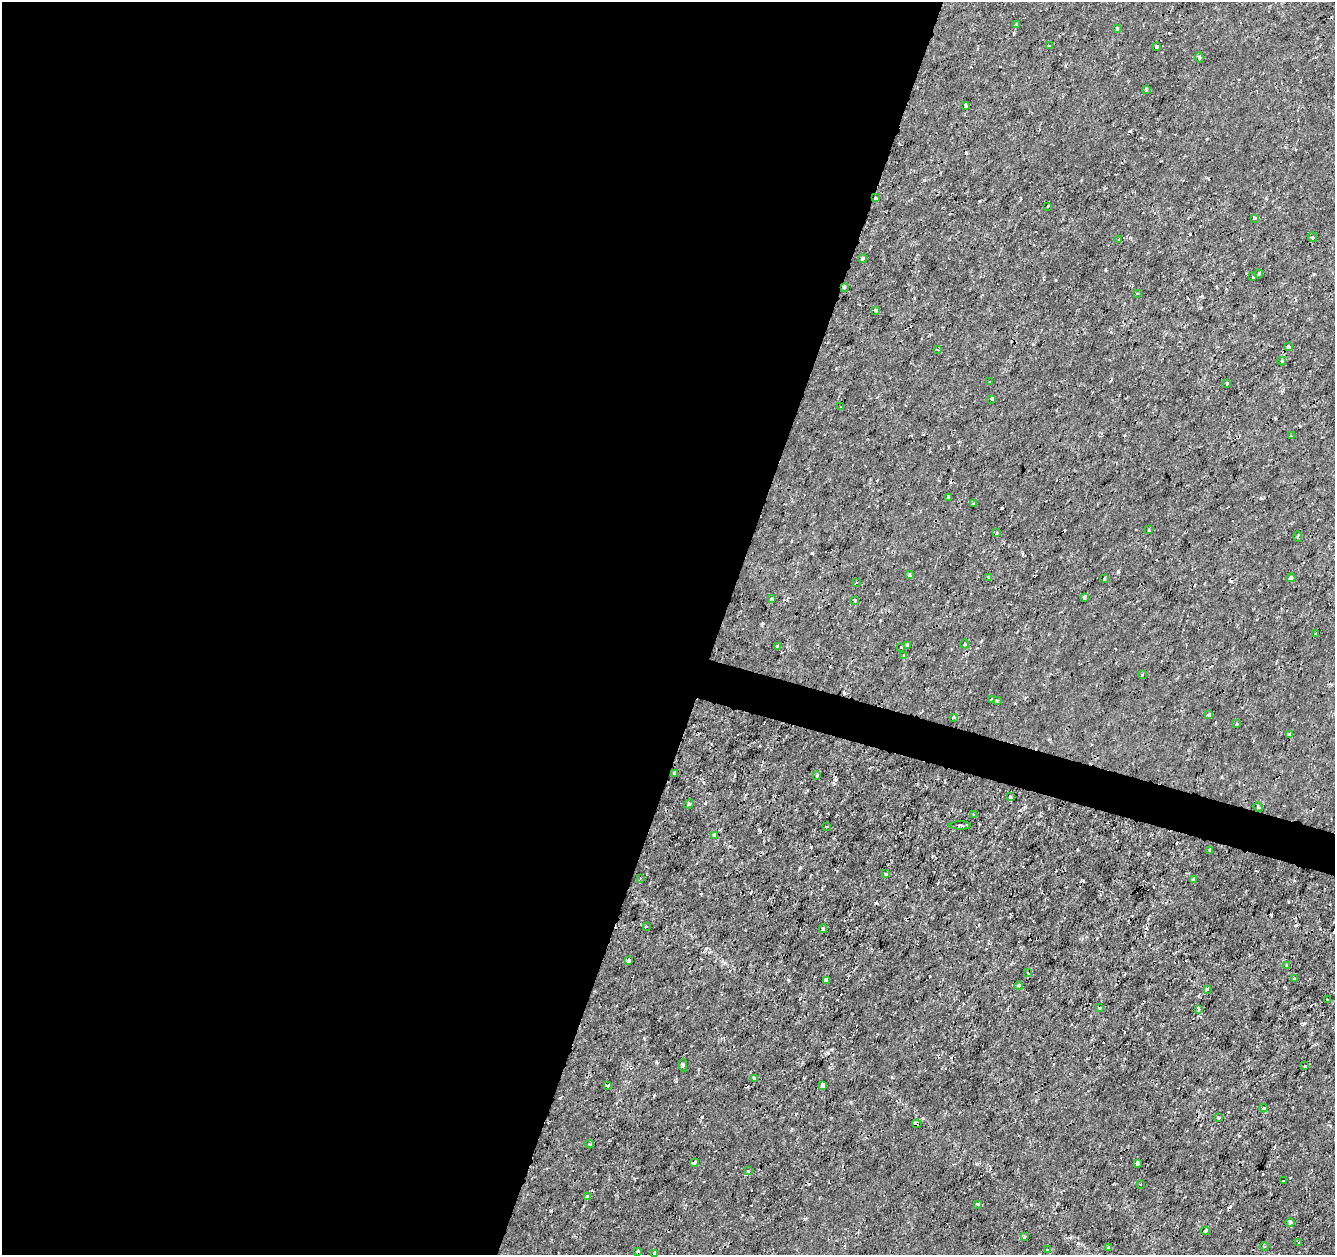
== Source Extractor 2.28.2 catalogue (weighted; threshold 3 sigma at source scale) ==
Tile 5 of 4 x 4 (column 1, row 2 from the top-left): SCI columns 1-1333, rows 2722-3974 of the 5339 x 5501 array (HDU 1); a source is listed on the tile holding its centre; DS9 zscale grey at full resolution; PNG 1337 x 1257 px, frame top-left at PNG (2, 2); each listed source drawn as its Kron ellipse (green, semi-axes under 4 px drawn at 4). Shown black and unused: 56% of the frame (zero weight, under 2 of 3 exposures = <1% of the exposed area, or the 3 px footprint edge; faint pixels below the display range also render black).
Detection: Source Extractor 2.28.2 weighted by HDU 2 'WHT'; one run over the whole footprint, this tile lists its part. Background 1.78e-04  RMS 0.0011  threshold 0.00517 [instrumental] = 3 sigma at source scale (4.5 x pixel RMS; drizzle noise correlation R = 1.50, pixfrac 1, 0.0396/0.0396 arcsec/px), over >= 5 px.
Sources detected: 121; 19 cosmic-ray / hot-pixel residue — neither listed nor drawn; the other 102 listed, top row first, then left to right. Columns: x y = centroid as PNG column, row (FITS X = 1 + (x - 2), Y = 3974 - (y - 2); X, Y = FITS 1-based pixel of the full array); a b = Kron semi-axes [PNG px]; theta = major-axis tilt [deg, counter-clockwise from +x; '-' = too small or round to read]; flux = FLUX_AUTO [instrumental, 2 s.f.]
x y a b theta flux
1016 24 4 2 - 0.1
1117 28 4 3 - 0.21
1050 46 4 3 - 0.37
1157 47 4 3 - 0.7
1199 57 5 4 - 0.2
1146 90 4 3 - 0.12
966 105 4 3 - 0.36
876 198 3 3 - 0.17
1048 206 3 2 - 0.11
1255 218 3 3 - 0.11
1312 237 5 4 - 0.22
1118 240 3 2 - 0.088
863 258 4 3 - 0.27
1259 274 4 3 - 0.18
1253 277 3 3 - 0.28
844 287 4 3 - 0.31
1137 294 4 2 - 0.081
876 310 3 3 - 0.38
1288 346 3 3 - 0.31
937 349 3 3 - 0.16
1282 361 4 4 - 0.19
990 382 3 3 - 0.099
1227 383 3 2 - 0.1
992 399 4 4 - 0.13
840 407 2 2 - 0.1
1291 436 3 2 - 0.13
948 497 3 3 - 0.16
974 503 3 3 - 0.23
1149 530 3 3 - 0.25
996 533 3 3 - 0.23
1298 537 5 4 - 0.18
909 575 3 3 - 0.36
989 577 3 3 - 0.23
1291 578 5 3 - 0.31
1104 579 2 2 - 0.11
856 582 3 2 - 0.14
771 598 3 3 - 0.34
1084 598 4 3 - 0.13
855 600 3 3 - 0.17
1315 634 3 3 - 0.18
965 644 4 3 - 0.092
907 645 3 3 - 0.23
777 647 3 3 - 0.24
901 648 3 2 - 0.1
904 655 4 2 - 0.083
1142 674 3 3 - 0.13
992 700 3 3 - 0.84
997 701 4 3 - 0.15
1209 715 3 3 - 0.95
953 717 3 3 - 0.22
1237 724 3 2 - 0.15
1289 734 3 3 - 0.81
675 773 4 3 - 0.21
817 775 3 3 - 0.26
1010 797 3 3 - 0.57
689 804 5 4 - 0.15
1258 807 5 4 - 0.15
973 814 3 2 - 0.15
960 825 10 3 0 0.21
826 827 3 2 - 0.19
714 835 4 4 - 0.31
1209 850 3 2 - 0.1
886 874 4 3 - 0.14
640 878 3 3 - 0.13
1193 879 3 3 - 0.25
646 926 3 3 - 0.13
823 929 4 4 - 0.18
629 960 3 3 - 0.66
1286 965 3 3 - 0.33
1027 972 3 2 - 0.11
1294 979 3 3 - 0.26
826 981 3 3 - 0.56
1019 986 4 4 - 0.36
1207 989 3 2 - 0.16
1327 999 2 2 - 0.11
1099 1008 3 2 - 0.16
1199 1009 3 3 - 0.44
683 1065 6 4 89 0.23
1305 1066 2 2 - 0.082
754 1078 3 3 - 0.29
607 1085 3 3 - 0.28
823 1085 4 3 - 0.62
1263 1108 4 3 - 0.16
1219 1118 3 3 - 0.12
917 1124 5 4 - 1.5
589 1144 4 3 - 0.17
694 1163 4 3 - 0.34
1137 1163 4 3 - 0.2
748 1171 3 3 - 0.34
1283 1181 3 2 - 0.12
1140 1185 3 2 - 0.15
587 1196 3 3 - 0.31
977 1204 3 3 - 0.32
1290 1223 5 4 - 0.29
1205 1231 4 3 - 0.54
1024 1237 4 3 - 0.13
1298 1243 3 2 - 0.11
1264 1246 4 3 - 0.099
1109 1247 3 3 - 0.35
1047 1250 3 2 - 0.082
637 1251 4 2 - 0.17
654 1254 3 3 - 0.44
Overlapping masked pixels (flux is a lower limit): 4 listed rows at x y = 876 198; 844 287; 1289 734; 917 1124
Isophote crosses this tile's border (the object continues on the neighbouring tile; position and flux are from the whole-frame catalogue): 1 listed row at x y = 654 1254
Unlisted compact peaks at least as high as the median listed source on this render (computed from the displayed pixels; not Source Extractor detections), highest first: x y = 1118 572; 656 1062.